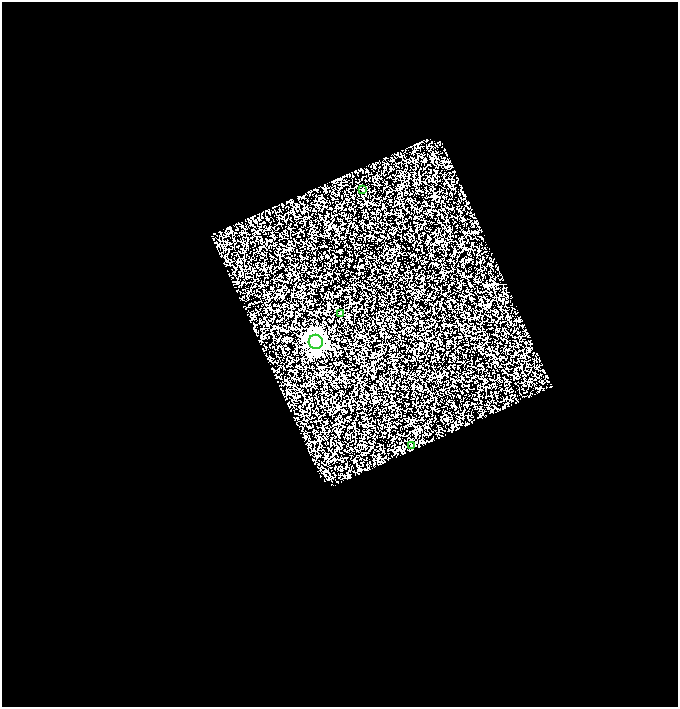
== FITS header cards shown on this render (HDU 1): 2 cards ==
NAXIS1  =                  676
NAXIS2  =                  705

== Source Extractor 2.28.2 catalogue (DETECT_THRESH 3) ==
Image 676 x 705 px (HDU 1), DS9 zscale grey, 1 PNG px = 1 image px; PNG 680 x 709 px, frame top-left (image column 1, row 705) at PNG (2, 2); each listed source drawn as its Kron ellipse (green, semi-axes under 4 px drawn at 4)
Background 0.0681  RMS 0.37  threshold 1.1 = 3 sigma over >= 5 px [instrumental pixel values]
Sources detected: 4; all 4 listed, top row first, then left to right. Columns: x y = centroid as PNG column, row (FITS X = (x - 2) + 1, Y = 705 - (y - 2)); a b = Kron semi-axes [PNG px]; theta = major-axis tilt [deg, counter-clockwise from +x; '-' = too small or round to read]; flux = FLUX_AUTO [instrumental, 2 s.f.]
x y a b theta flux
363 190 3 2 - 14
341 314 3 3 - 52
316 342 7 7 - 10000
411 445 4 3 - 20